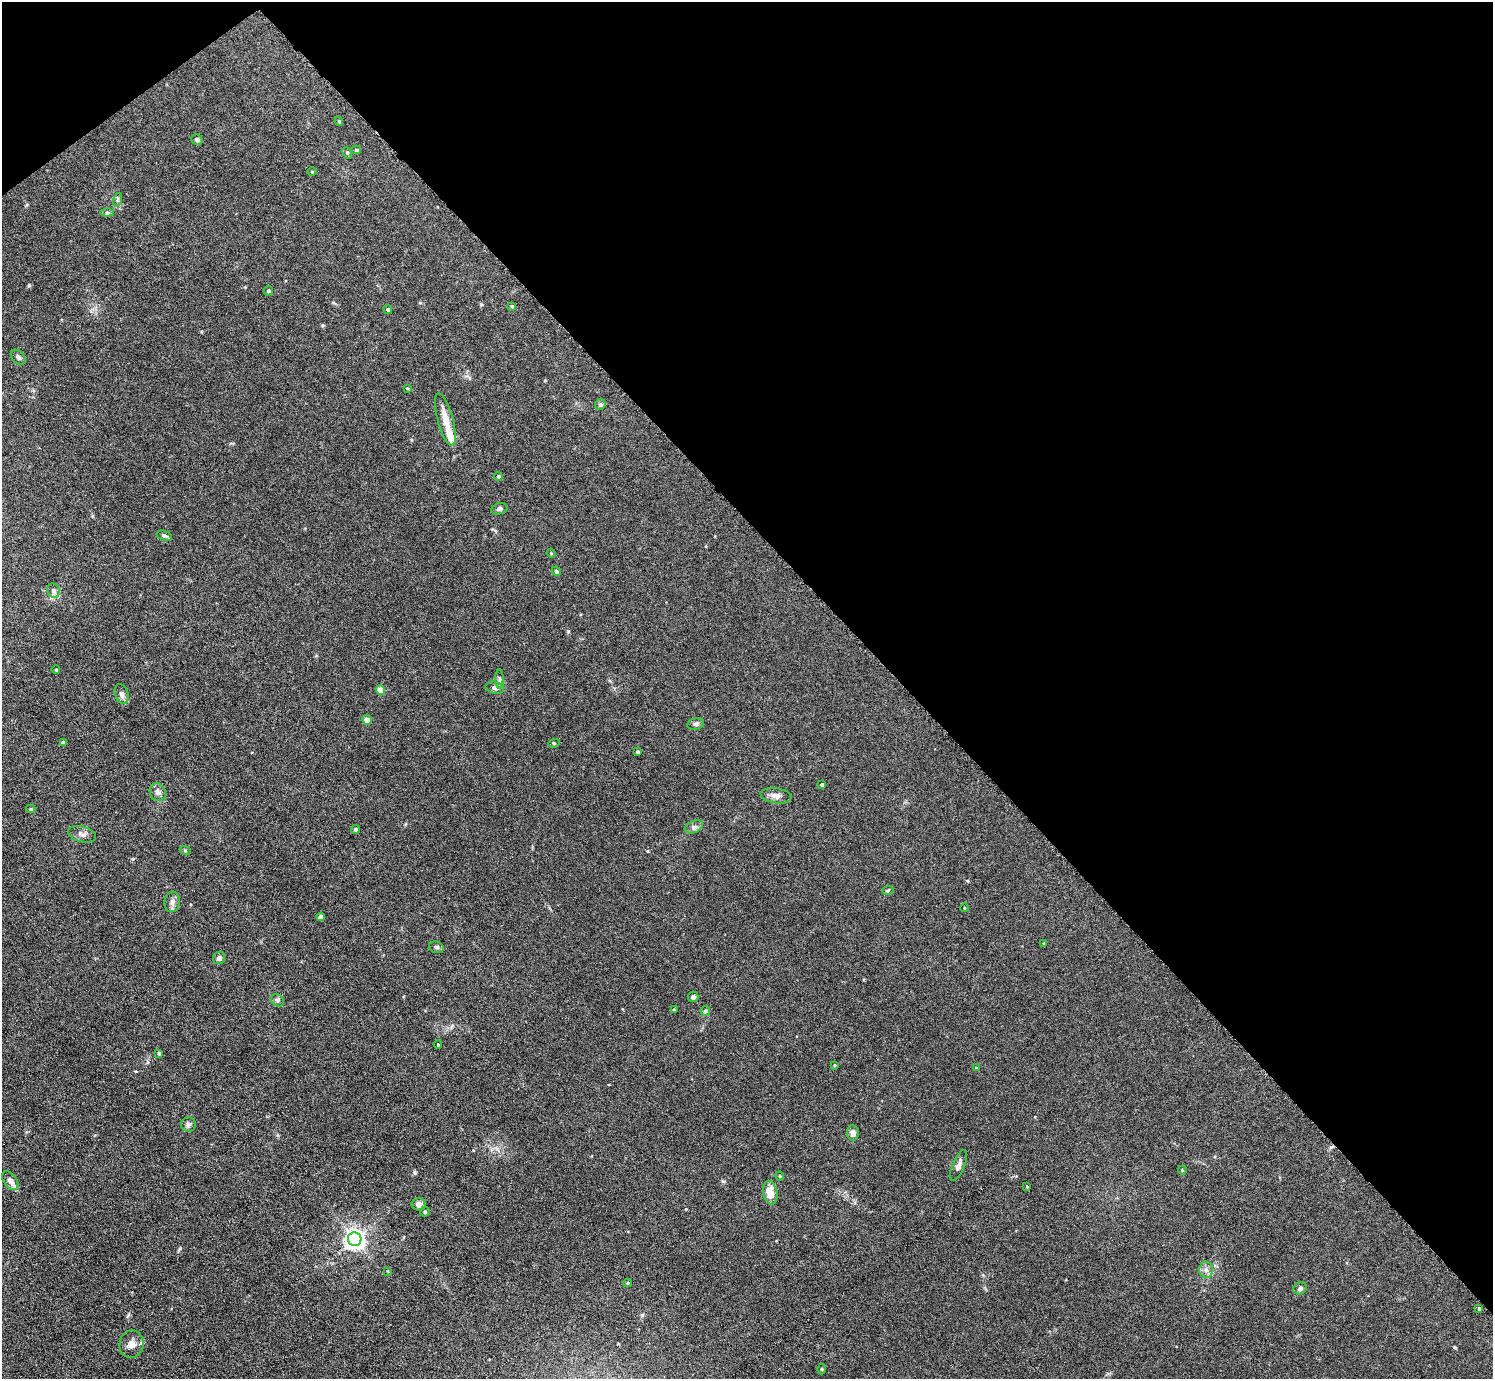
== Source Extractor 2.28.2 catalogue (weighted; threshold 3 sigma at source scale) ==
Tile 3 of 4 x 4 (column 3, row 1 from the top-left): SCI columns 3087-4577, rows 4289-5665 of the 6126 x 6131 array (HDU 1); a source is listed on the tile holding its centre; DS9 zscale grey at full resolution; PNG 1495 x 1381 px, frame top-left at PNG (2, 2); each listed source drawn as its Kron ellipse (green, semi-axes under 4 px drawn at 4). Shown black and unused: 41% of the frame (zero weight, under 3 of 6 exposures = <1% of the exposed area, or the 3 px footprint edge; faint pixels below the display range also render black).
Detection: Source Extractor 2.28.2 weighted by HDU 2 'WHT'; one run over the whole footprint, this tile lists its part. Background 0.0396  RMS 0.004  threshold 0.0164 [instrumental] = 3 sigma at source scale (4.09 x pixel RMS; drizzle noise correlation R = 1.36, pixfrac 0.8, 0.05/0.05 arcsec/px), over >= 5 px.
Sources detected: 74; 3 inside a brighter listed object's ellipse — not listed separately; the other 71 listed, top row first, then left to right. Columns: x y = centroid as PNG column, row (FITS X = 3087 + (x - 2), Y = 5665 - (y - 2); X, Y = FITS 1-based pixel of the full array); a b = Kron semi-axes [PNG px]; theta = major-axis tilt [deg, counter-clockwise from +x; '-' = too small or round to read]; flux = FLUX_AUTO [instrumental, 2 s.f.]
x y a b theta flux
339 121 5 3 - 0.45
197 140 6 5 - 1.1
356 150 5 4 - 0.5
347 153 6 4 -67 0.53
312 172 5 3 - 0.3
117 200 7 4 71 0.63
107 213 6 4 0 0.61
268 291 5 4 - 0.53
512 306 4 3 - 0.37
388 309 5 4 - 0.55
18 357 9 6 -45 0.97
407 388 4 3 - 0.34
600 404 5 5 - 0.82
445 419 27 8 -74 5
498 476 4 4 - 0.5
500 509 8 5 19 0.81
164 536 8 4 -18 0.83
551 553 4 3 - 0.32
556 571 5 4 - 0.63
53 591 7 6 - 1.4
56 670 4 3 - 0.26
499 679 9 4 -90 0.83
495 688 9 6 -12 1.5
381 690 5 4 - 6.6
122 694 10 6 -73 1.4
367 720 5 4 - 2.9
696 724 8 5 14 0.99
64 743 4 4 - 1.1
554 743 6 3 17 0.32
637 752 3 3 - 0.54
822 785 3 3 - 0.59
158 792 9 7 -61 1.5
776 796 15 7 -7 2.2
31 809 4 4 - 0.55
694 827 10 6 22 1.2
355 829 4 4 - 0.78
82 834 14 8 -14 1.8
185 850 5 3 - 0.33
888 890 6 3 19 0.43
172 902 10 7 83 1.6
964 908 4 3 - 0.29
321 917 4 4 - 1.5
1044 944 4 4 - 0.36
436 947 7 5 -15 0.72
219 958 6 6 - 1.3
693 997 5 5 - 0.92
278 1000 7 5 -47 0.76
674 1009 4 3 - 0.28
705 1011 5 5 - 0.47
438 1044 4 3 - 0.34
159 1053 4 3 - 0.54
835 1065 4 3 - 0.35
976 1068 4 3 - 0.25
188 1124 7 7 - 0.99
853 1133 7 6 - 2
958 1165 16 6 67 1.9
1182 1170 4 3 - 0.26
780 1176 4 4 - 0.36
10 1181 11 6 -54 1.8
1027 1187 3 3 - 0.69
770 1193 12 7 -79 5
419 1204 7 6 - 1.5
425 1212 5 4 - 0.52
355 1239 7 6 - 210
1206 1270 8 7 - 1.6
388 1271 3 2 - 0.31
628 1283 4 4 - 0.36
1300 1288 7 6 - 0.98
1479 1309 3 3 - 0.37
131 1344 14 12 75 2.9
821 1369 5 3 - 0.37